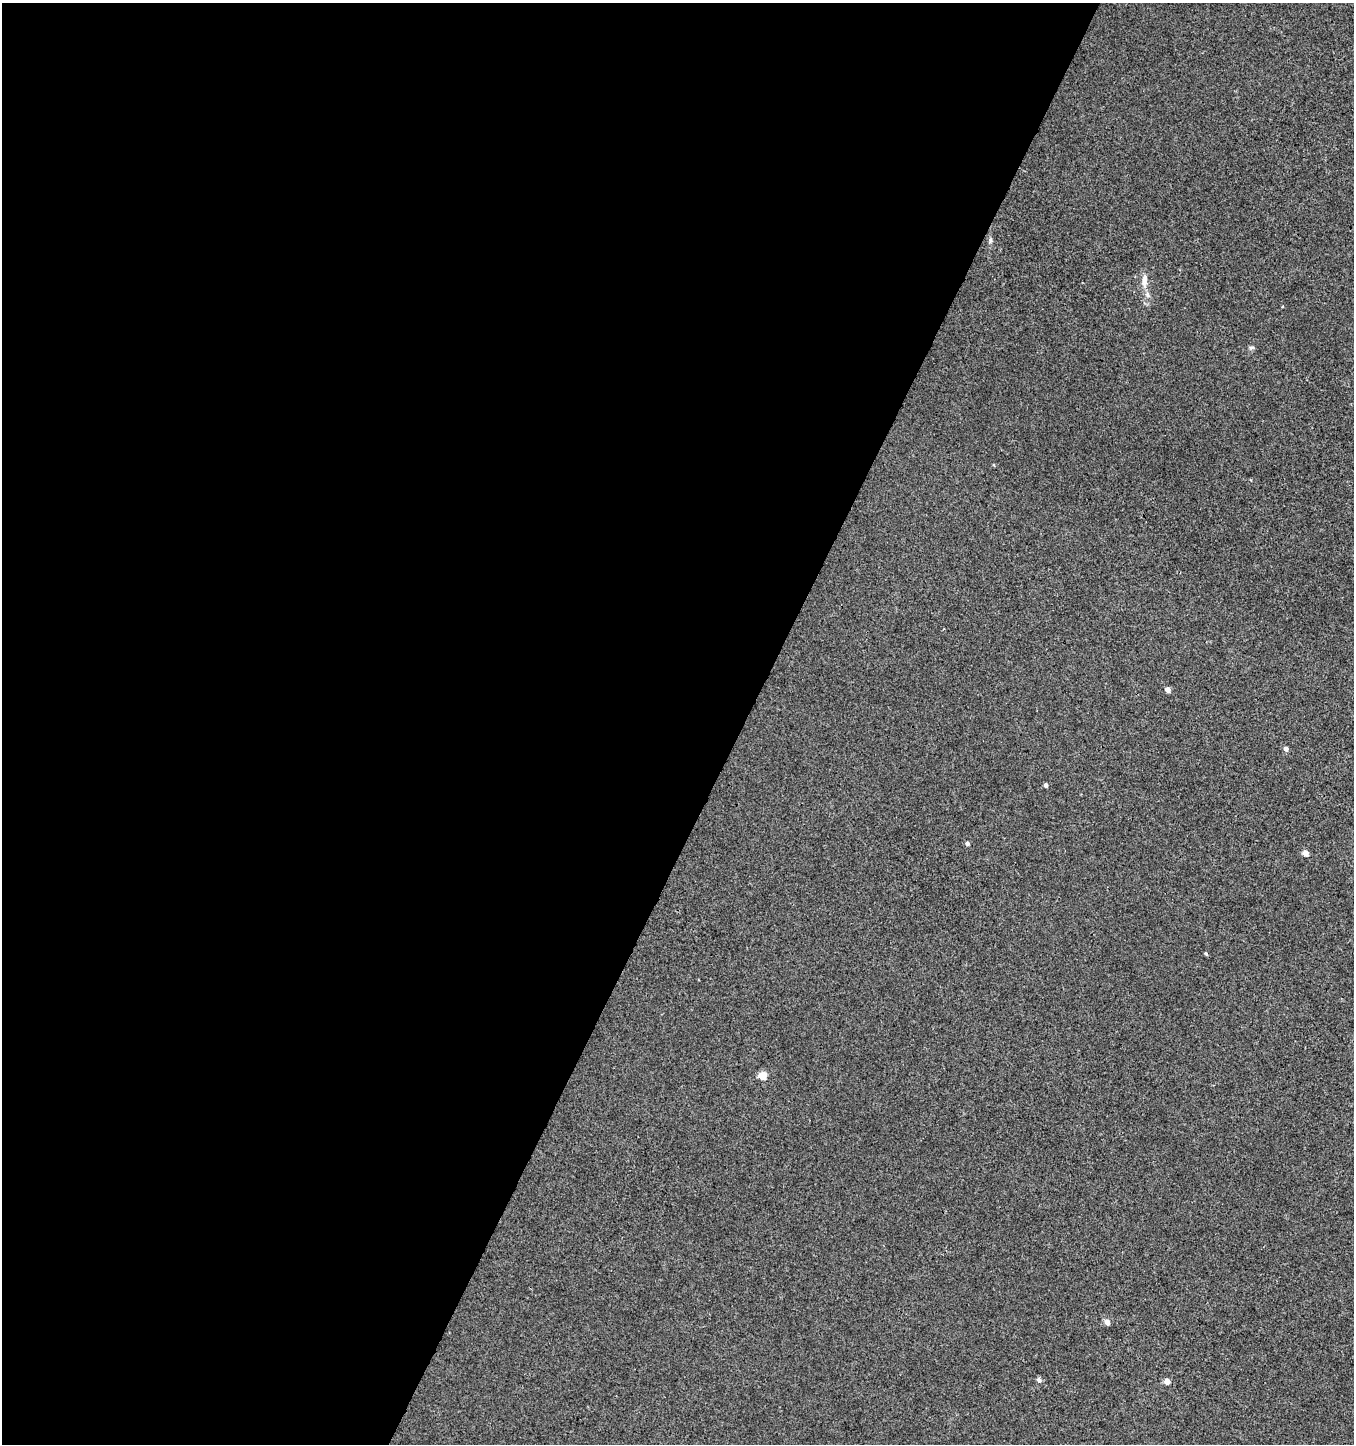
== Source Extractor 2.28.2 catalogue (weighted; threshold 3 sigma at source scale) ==
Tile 5 of 4 x 4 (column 1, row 2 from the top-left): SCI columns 266-1617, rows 2886-4327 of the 5869 x 5776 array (HDU 1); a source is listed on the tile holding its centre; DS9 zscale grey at full resolution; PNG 1356 x 1446 px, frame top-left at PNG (2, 3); no overlay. Shown black and unused: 55% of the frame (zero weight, under 3 of 4 exposures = <1% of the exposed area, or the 3 px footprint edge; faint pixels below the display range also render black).
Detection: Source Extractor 2.28.2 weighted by HDU 2 'WHT'; one run over the whole footprint, this tile lists its part. Background 0.00105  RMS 0.0035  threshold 0.0159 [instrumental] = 3 sigma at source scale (4.5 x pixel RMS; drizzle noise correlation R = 1.50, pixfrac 1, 0.0396/0.0396 arcsec/px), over >= 5 px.
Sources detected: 14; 1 inside a brighter listed object's ellipse — not listed separately; the other 13 listed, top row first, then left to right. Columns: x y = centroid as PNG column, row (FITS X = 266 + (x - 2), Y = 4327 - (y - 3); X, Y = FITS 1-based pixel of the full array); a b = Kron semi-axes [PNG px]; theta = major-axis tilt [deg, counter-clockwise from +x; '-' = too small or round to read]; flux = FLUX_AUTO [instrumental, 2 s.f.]
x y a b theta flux
990 240 8 5 90 0.8
1144 281 19 7 85 2.8
1251 348 7 5 15 0.69
1168 689 5 4 - 2.1
1286 749 5 4 - 1.5
1046 785 4 4 - 1.2
967 843 5 4 - 0.89
1305 853 5 4 - 3.2
1206 954 4 3 - 0.51
763 1076 5 5 - 9.4
1107 1322 5 4 - 2.5
1039 1380 6 5 - 1.2
1167 1381 4 4 - 3